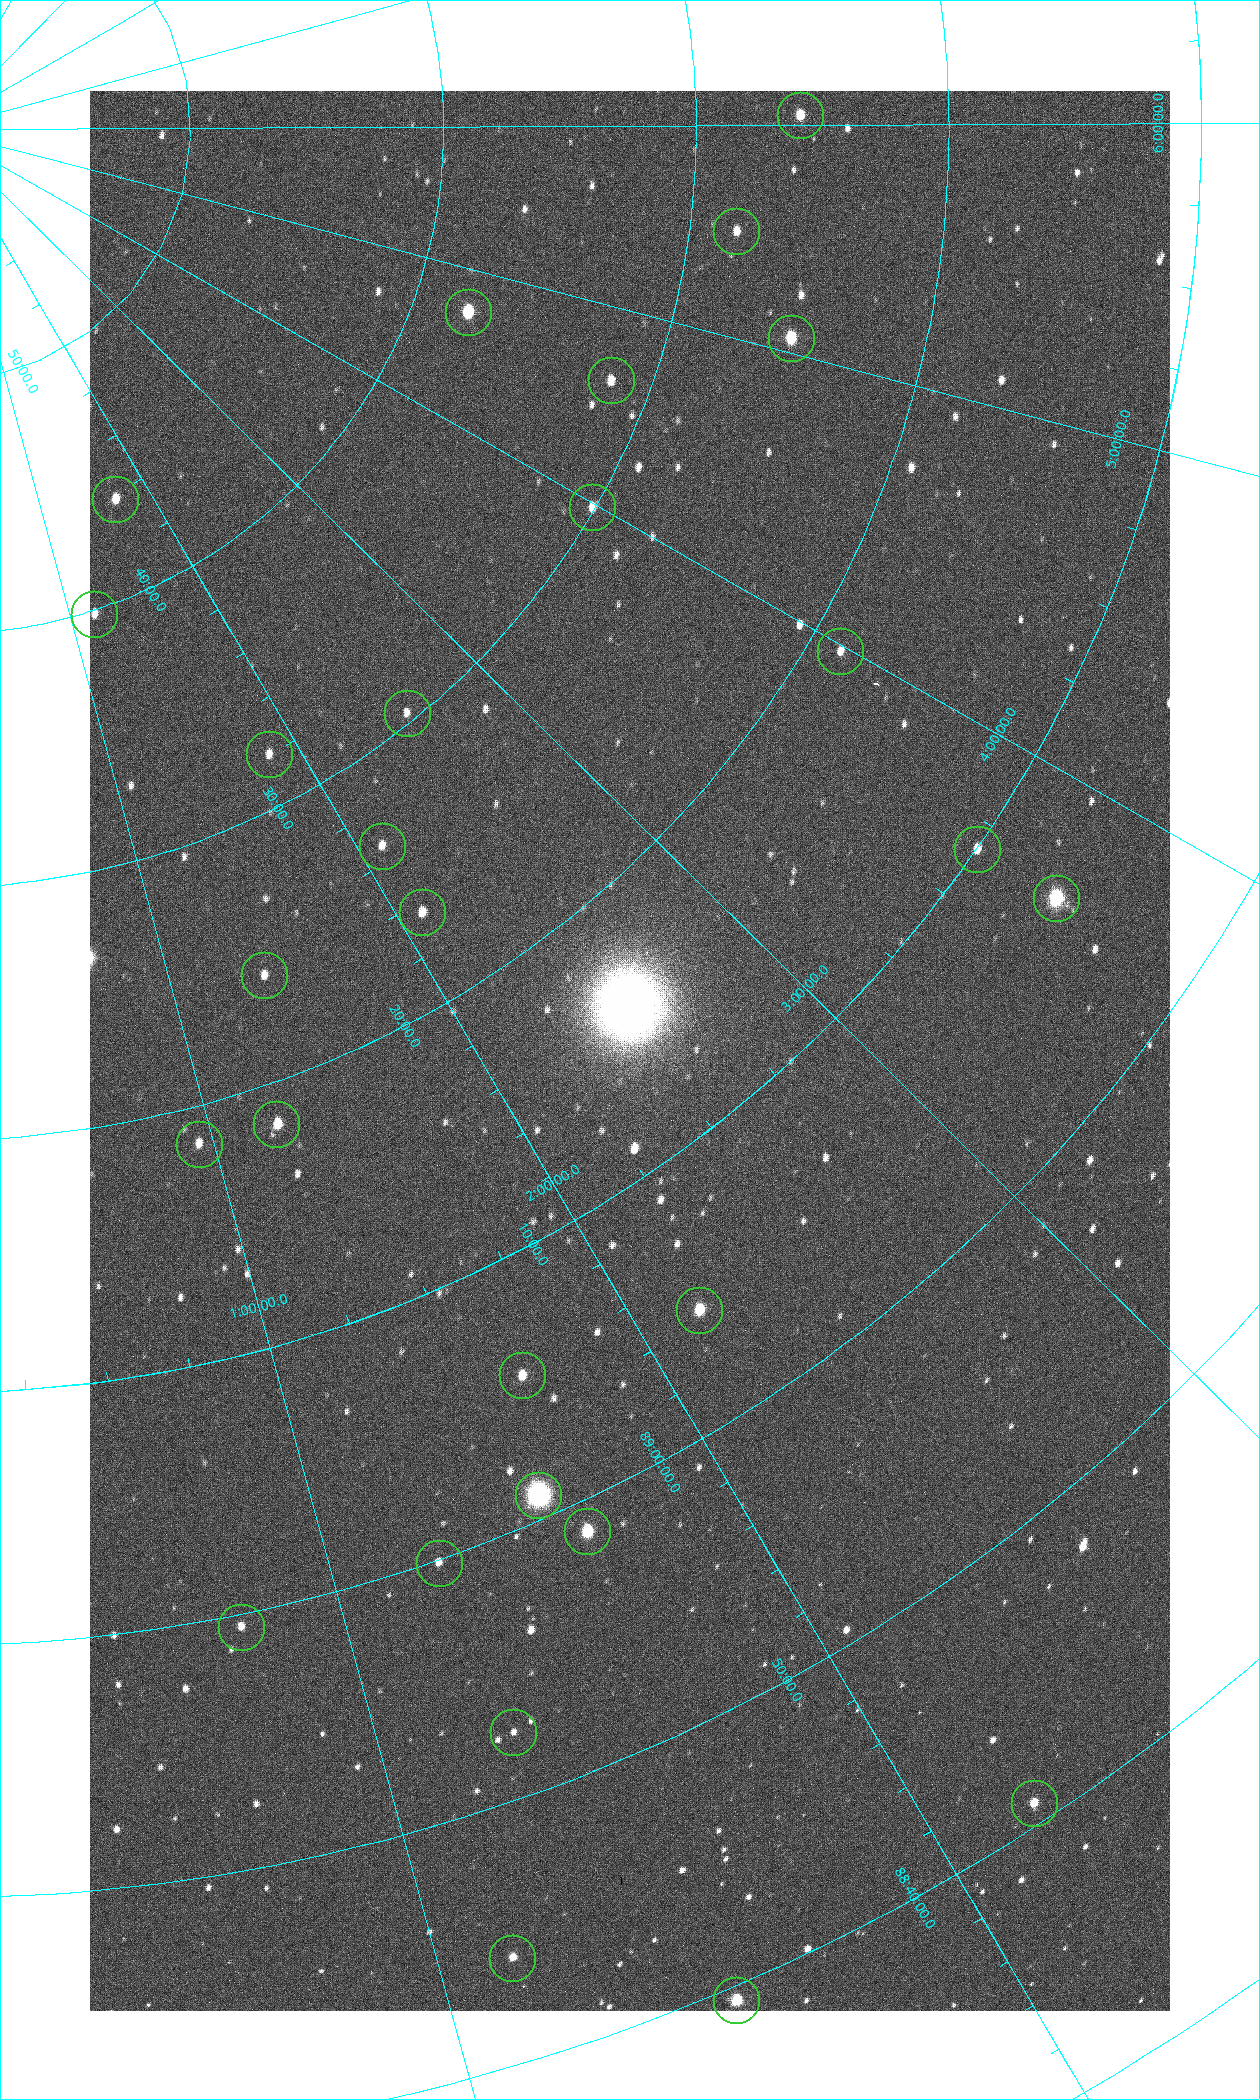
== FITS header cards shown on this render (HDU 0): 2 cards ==
NAXIS1  =                 1080 / length of data axis 1
NAXIS2  =                 1920 / length of data axis 2

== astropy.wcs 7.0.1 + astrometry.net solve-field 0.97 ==
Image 1080 x 1920 px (HDU 0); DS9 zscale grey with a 90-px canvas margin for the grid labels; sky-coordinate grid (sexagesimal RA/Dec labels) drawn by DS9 from the SOLVED WCS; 28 Tycho-2 reference stars matched to detected sources circled (green)
Header WCS: none
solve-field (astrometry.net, Tycho-2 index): SOLVED blind (the file carries no WCS)
Solved WCS: RA---TAN-SIP/DEC--TAN-SIP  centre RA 02:26:32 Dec +89:14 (36.63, +89.24 deg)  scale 2.37 arcsec/px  FOV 42.7' x 76.0'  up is +37 deg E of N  parity flipped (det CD > 0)
(file carries no celestial WCS; the grid is the blind solution)
Tycho-2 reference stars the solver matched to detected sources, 28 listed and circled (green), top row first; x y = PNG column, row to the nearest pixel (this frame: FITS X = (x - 90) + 1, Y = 1920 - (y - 91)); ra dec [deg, ICRS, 3 dp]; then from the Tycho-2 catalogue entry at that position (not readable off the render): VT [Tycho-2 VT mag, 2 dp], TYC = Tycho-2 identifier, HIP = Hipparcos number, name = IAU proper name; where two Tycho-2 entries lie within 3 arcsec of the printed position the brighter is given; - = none
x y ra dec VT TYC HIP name
800 115 90.669 +89.431 10.31 4630-104-1 - -
736 231 82.420 +89.469 11.69 4629-103-1 - -
468 312 70.692 +89.630 9.34 4629-37-1 - -
791 338 75.971 +89.421 9.41 4629-33-1 - -
611 380 69.250 +89.526 11.02 4629-45-1 - -
115 499 25.399 +89.729 11.04 4627-64-1 - -
592 507 59.681 +89.501 11.64 4628-48-1 - -
94 614 17.696 +89.664 11.87 4627-21-1 - -
840 651 59.678 +89.312 11.93 4628-44-1 - -
407 713 38.519 +89.506 12.22 4628-39-1 - -
269 754 27.685 +89.533 12.30 4627-91-1 - -
382 846 31.518 +89.444 11.89 4628-72-1 - -
977 849 55.017 +89.166 11.19 4628-70-1 - -
1056 898 55.225 +89.105 8.15 4628-68-1 17195 -
422 912 31.476 +89.392 11.96 4628-239-1 - -
264 975 20.865 +89.402 11.76 4627-105-1 - -
276 1124 18.559 +89.307 10.52 4627-75-1 - -
199 1144 14.190 +89.309 11.36 4627-74-1 - -
699 1310 32.549 +89.073 9.84 4628-149-1 - -
522 1375 24.867 +89.092 10.76 4627-125-1 - -
538 1495 23.461 +89.016 6.47 4627-259-1 7283 -
587 1531 24.587 +88.980 9.00 4627-86-1 - -
439 1563 19.000 +88.998 11.53 4627-46-1 - -
241 1627 11.209 +88.992 11.71 4627-72-1 - -
513 1732 19.495 +88.876 11.74 4627-109-1 - -
1034 1803 32.945 +88.680 10.72 4628-99-1 - -
512 1958 17.187 +88.735 11.22 4627-80-1 - -
736 2000 22.838 +88.657 9.18 4627-37-1 - -